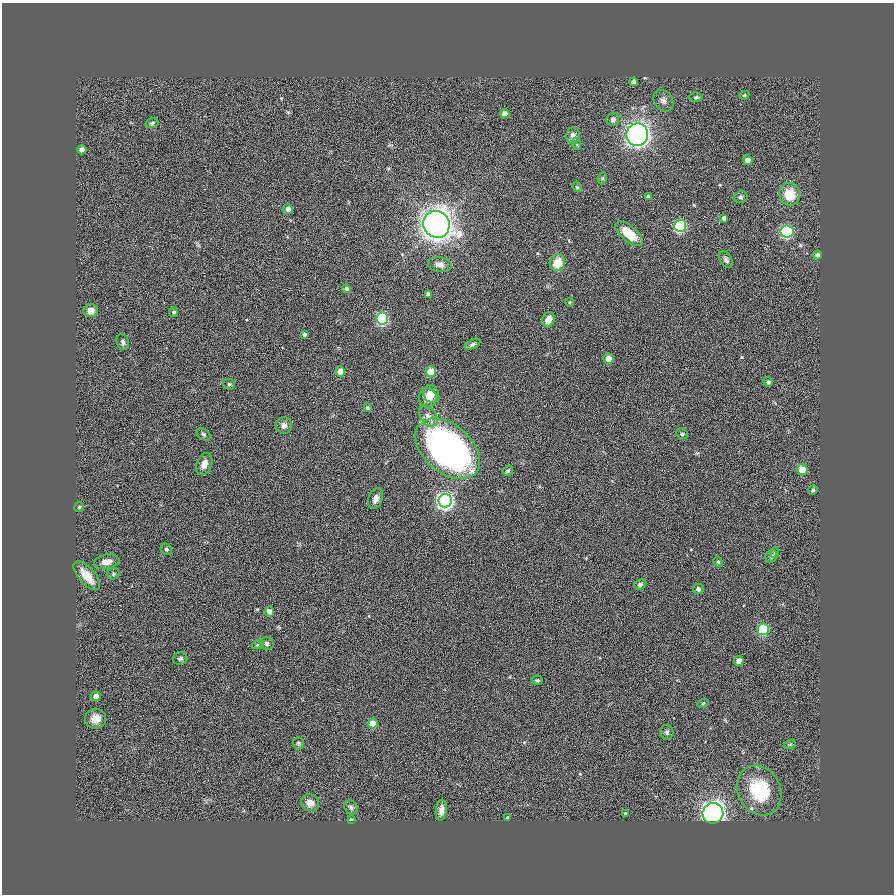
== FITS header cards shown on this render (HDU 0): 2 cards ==
NAXIS1  =                  892
NAXIS2  =                  892

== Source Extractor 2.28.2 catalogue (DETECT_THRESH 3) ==
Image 892 x 892 px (HDU 0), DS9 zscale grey, 1 PNG px = 1 image px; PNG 896 x 896 px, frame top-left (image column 1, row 892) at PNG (2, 3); each listed source drawn as its Kron ellipse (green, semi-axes under 4 px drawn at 4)
Background 0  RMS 0.023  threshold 0.0692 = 3 sigma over >= 5 px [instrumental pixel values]
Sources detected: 88; all 88 listed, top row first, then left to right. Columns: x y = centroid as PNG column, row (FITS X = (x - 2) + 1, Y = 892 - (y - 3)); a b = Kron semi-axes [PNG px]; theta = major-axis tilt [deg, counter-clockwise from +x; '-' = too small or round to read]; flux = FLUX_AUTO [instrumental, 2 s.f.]
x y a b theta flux
634 82 4 4 - 5.5
744 95 5 4 - 2
696 97 6 4 3 2.5
664 101 11 9 -52 6.6
505 114 4 4 - 10
613 119 7 6 - 4.8
152 123 6 5 - 2.3
637 135 11 11 - 1100
573 136 8 7 - 7.6
577 144 6 4 -71 2
82 150 4 4 - 11
748 160 5 4 - 13
603 178 6 4 70 1.8
577 187 6 3 -44 1.7
790 194 11 10 - 37
648 197 4 3 - 3.7
740 197 7 6 - 3.4
288 209 5 5 - 8.1
724 218 4 4 - 3.9
436 224 14 13 - 2000
680 226 6 6 - 190
787 232 6 6 - 250
629 234 17 8 -41 27
817 255 4 4 - 6.3
726 260 9 5 -59 4.1
557 263 8 7 - 21
440 265 12 7 -9 7.8
346 289 4 4 - 3.9
428 294 4 4 - 5.6
570 302 4 3 - 1.2
91 311 7 6 - 12
174 312 5 4 - 2.6
382 318 6 6 - 210
548 320 7 6 - 11
304 334 4 4 - 3.2
123 342 8 6 -73 3.8
472 344 8 4 30 3.1
608 359 5 5 - 14
340 371 5 4 - 23
431 372 5 5 - 36
768 382 5 4 - 3.5
229 384 6 5 - 3
431 394 9 7 -64 10
428 398 10 9 - 16
367 408 4 4 - 2.6
428 416 11 8 -54 8
284 425 8 8 - 8.1
203 434 8 5 -40 3.2
682 434 6 5 - 3
448 449 37 24 -40 440
204 464 11 7 69 11
802 470 5 5 - 23
508 471 5 4 - 3
813 490 5 4 - 2.4
376 498 11 7 70 8.7
445 501 6 6 - 750
79 507 5 5 - 2.1
166 549 6 5 - 3.2
774 552 5 3 - 1.3
771 556 6 5 - 4.3
107 562 13 7 11 13
718 562 5 4 - 2.1
113 574 6 5 - 2.8
87 576 18 8 -49 26
640 584 6 5 - 4
698 589 5 5 - 4.6
269 611 5 5 - 9.3
763 629 6 6 - 130
258 644 6 4 19 2.6
267 644 7 6 - 5
180 658 7 6 - 3.7
739 661 5 4 - 14
537 680 6 4 -20 2.7
96 696 5 5 - 10
703 703 6 3 19 1.7
96 719 10 10 - 14
373 723 5 5 - 20
667 732 7 6 - 3.6
298 743 6 5 - 2.7
790 744 6 4 19 2.1
759 790 26 21 -63 82
310 803 9 8 - 12
351 807 7 6 - 4.3
441 810 10 5 84 7.8
713 813 10 10 - 1100
625 814 4 4 - 2.5
507 818 4 3 - 2.6
351 820 4 2 - 2.1